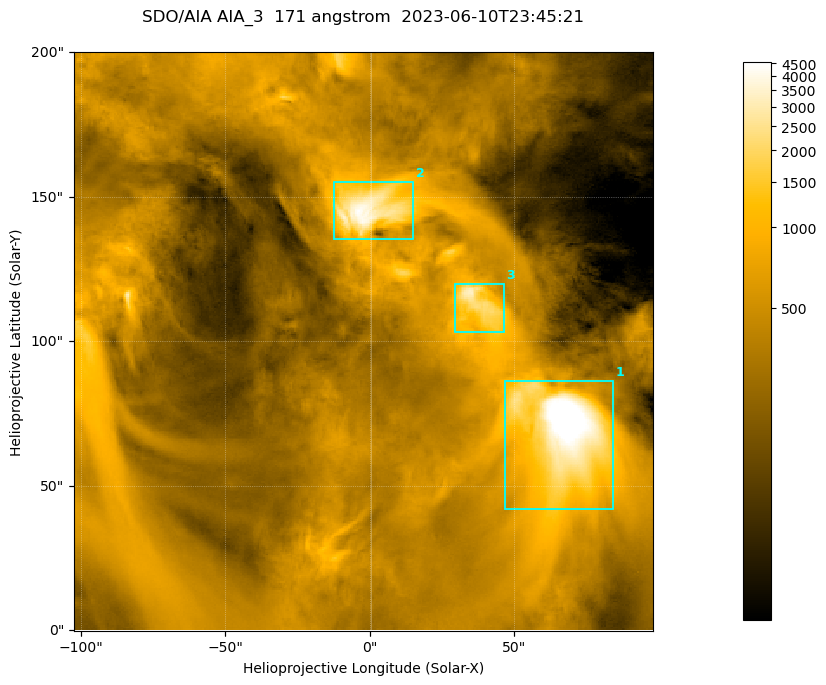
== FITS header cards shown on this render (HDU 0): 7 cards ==
TELESCOP= 'SDO/AIA '
INSTRUME= 'AIA_3   '
WAVELNTH=                  171
WAVEUNIT= 'angstrom'
DATE-OBS= '2023-06-10T23:45:21.351'
CTYPE1  = 'HPLN-TAN'
CTYPE2  = 'HPLT-TAN'

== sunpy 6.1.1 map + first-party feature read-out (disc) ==
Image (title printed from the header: SDO/AIA AIA_3  171 angstrom  2023-06-10T23:45:21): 334 x 334 px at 0.599 arcsec/px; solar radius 945 arcsec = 1577 px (partial field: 1.4% of the solar disc is inside the frame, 100% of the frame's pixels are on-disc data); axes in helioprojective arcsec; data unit not stated in the header (colour bar unlabelled)
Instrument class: DISC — disc imager (sunpy class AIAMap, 171 A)
Bright regions (active regions / flare kernels): reference = the on-disc median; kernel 3 px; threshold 5 sigma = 1067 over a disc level ~357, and >= 1.15x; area >= 111 px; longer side >= 4 px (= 2.4 arcsec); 3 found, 3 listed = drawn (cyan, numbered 1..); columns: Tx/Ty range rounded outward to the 2 arcsec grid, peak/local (2 s.f.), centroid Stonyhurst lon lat
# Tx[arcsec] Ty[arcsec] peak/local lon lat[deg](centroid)
1 46..84 42..86 19 +4 +5
2 -14..16 134..156 12 +0 +9
3 28..46 102..120 9 +2 +7